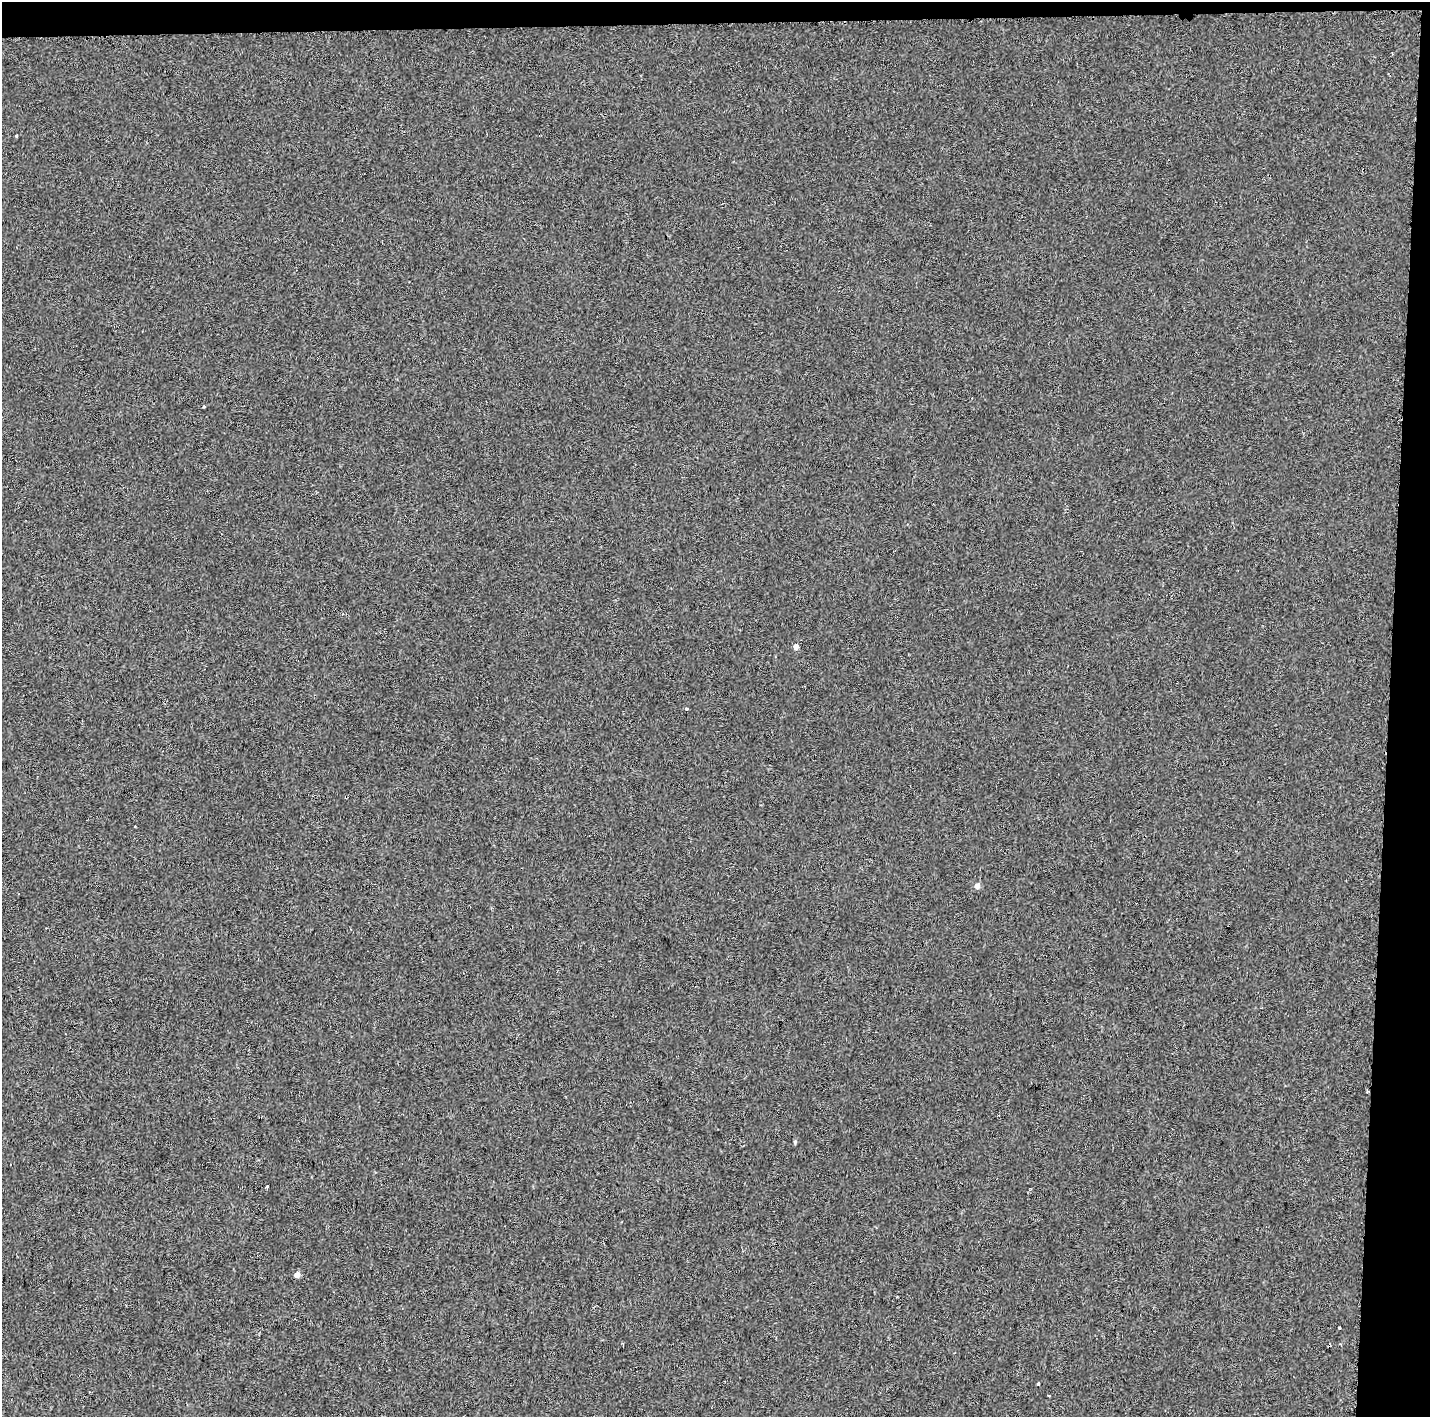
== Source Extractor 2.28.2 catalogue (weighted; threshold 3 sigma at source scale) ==
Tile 3 of 3 x 3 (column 3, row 1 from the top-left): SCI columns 2867-4294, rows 2982-4396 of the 4296 x 4548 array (HDU 1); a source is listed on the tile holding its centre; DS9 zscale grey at full resolution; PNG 1432 x 1419 px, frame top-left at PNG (2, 2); no overlay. Shown black and unused: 4% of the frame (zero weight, under 2 of 3 exposures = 1% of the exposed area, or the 3 px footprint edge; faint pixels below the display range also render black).
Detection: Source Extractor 2.28.2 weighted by HDU 2 'WHT'; one run over the whole footprint, this tile lists its part. Background 4.30e-04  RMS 0.0048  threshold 0.0216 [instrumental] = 3 sigma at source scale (4.5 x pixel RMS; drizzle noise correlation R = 1.50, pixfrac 1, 0.0396/0.0396 arcsec/px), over >= 5 px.
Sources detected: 11; all 11 listed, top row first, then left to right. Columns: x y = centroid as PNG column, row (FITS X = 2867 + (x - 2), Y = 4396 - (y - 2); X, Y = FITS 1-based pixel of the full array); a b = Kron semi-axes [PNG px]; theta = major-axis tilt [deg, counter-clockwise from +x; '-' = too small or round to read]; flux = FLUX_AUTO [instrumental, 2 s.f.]
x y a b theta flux
17 136 3 3 - 1.6
796 647 5 5 - 2.1
686 709 3 3 - 2.3
135 826 2 2 - 0.46
977 886 6 5 - 2.4
795 1142 5 4 - 0.57
267 1186 3 3 - 25
297 1275 5 5 - 2.6
1340 1328 3 3 - 2
1038 1383 3 3 - 2.6
1049 1395 3 2 - 0.42